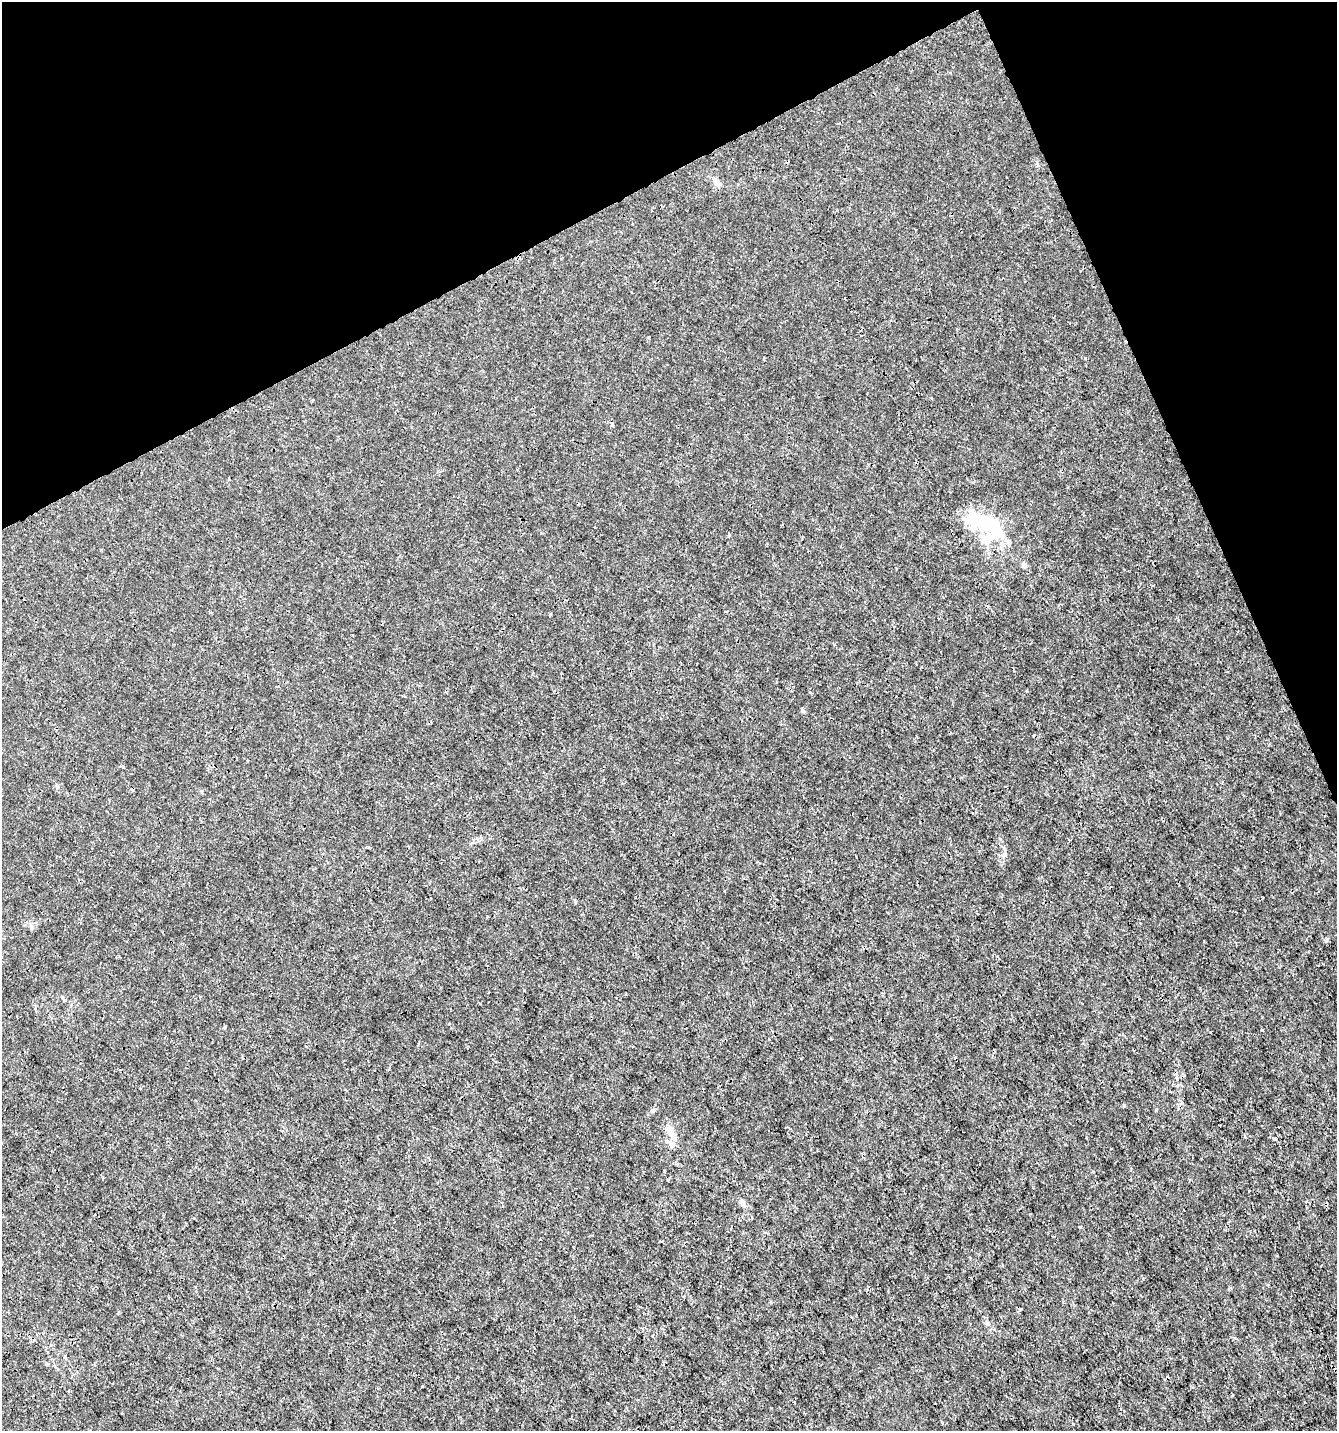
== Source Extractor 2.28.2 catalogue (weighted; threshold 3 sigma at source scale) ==
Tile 3 of 4 x 4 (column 3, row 1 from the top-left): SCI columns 2769-4103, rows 4292-5720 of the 5595 x 5720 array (HDU 1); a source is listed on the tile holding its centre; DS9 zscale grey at full resolution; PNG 1339 x 1433 px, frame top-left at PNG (2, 2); no overlay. Shown black and unused: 21% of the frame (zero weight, under 3 of 4 exposures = <1% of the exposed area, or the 3 px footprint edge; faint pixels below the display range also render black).
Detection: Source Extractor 2.28.2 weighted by HDU 2 'WHT'; one run over the whole footprint, this tile lists its part. Background 3.30e-04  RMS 9.5e-04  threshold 0.00425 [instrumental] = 3 sigma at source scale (4.5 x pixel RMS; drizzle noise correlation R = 1.50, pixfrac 1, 0.0396/0.0396 arcsec/px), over >= 5 px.
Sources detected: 16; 1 cosmic-ray / hot-pixel residue — not listed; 3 inside a brighter listed object's ellipse — not listed separately; the other 12 listed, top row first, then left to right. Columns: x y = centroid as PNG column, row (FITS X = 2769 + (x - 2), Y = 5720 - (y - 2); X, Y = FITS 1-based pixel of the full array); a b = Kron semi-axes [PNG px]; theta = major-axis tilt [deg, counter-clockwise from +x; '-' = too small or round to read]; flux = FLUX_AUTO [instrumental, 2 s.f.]
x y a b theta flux
612 425 4 3 - 0.26
985 523 37 15 -27 9
1024 565 7 5 73 0.2
550 615 3 3 - 0.1
123 767 4 3 - 0.13
1005 854 7 4 -72 0.17
671 1134 10 8 -56 0.67
1275 1139 3 3 - 0.18
1249 1191 3 3 - 0.16
743 1203 9 6 -57 0.41
1080 1226 3 3 - 0.11
47 1363 5 3 - 0.12
Unlisted compact peaks at least as high as the median listed source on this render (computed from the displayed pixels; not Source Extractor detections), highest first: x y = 1124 1105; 653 1110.